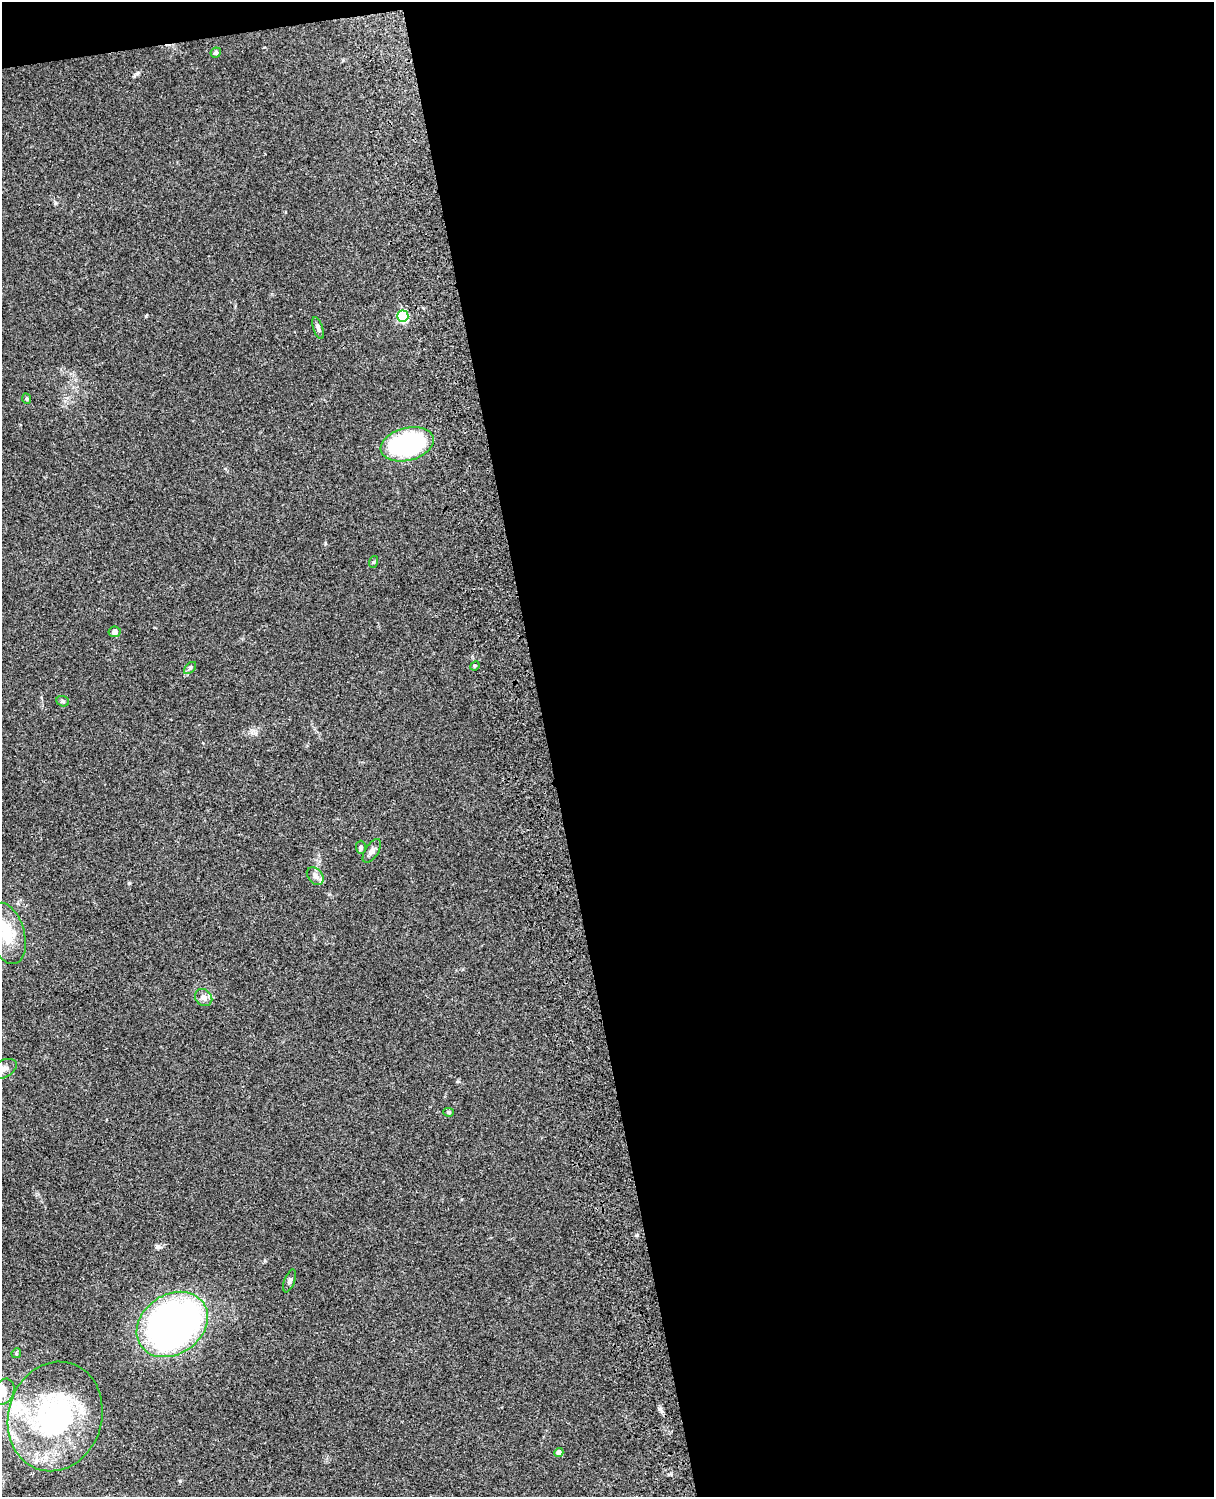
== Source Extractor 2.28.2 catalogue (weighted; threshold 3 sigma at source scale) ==
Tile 4 of 4 x 3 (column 4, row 1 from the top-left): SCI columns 3756-4967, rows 3267-4761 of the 5086 x 4924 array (HDU 1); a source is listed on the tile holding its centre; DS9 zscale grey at full resolution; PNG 1216 x 1499 px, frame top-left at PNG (2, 2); each listed source drawn as its Kron ellipse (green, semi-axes under 4 px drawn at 4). Shown black and unused: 56% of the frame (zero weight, under 3 of 4 exposures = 6% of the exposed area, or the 3 px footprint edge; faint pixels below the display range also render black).
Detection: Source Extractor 2.28.2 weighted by HDU 2 'WHT'; one run over the whole footprint, this tile lists its part. Background 0.0966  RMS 0.0063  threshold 0.0284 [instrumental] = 3 sigma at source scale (4.5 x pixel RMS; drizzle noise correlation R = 1.50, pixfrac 1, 0.05/0.05 arcsec/px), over >= 5 px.
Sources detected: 27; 4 inside a brighter listed object's ellipse — not listed separately; the other 23 listed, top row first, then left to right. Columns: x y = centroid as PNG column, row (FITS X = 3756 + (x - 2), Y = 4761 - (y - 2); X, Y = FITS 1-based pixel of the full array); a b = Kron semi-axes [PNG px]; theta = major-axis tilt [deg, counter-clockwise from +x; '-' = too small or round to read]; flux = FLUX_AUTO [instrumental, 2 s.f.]
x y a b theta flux
216 53 5 5 - 1.5
403 316 6 5 - 42
318 328 11 4 -72 1.7
27 399 5 3 - 0.73
407 444 27 16 15 94
373 562 6 4 70 0.79
115 632 6 5 - 2.1
475 666 5 4 - 0.78
190 668 7 4 45 1.2
63 701 6 5 - 1
361 847 6 5 - 1.2
372 851 13 6 57 2.8
315 876 10 7 -50 2.5
7 933 31 17 -73 20
204 998 9 8 - 2.8
3 1069 15 8 26 4.7
449 1112 5 4 - 0.88
289 1281 12 5 70 1.8
172 1324 38 30 35 290
16 1353 5 4 - 0.83
4 1392 13 10 67 5
55 1416 55 46 73 120
559 1452 4 4 - 3
Isophote crosses this tile's border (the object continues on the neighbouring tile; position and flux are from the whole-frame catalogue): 3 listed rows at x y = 7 933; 3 1069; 4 1392
Unlisted compact peaks at least as high as the median listed source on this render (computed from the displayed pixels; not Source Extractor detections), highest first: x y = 180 1481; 325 543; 660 1409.